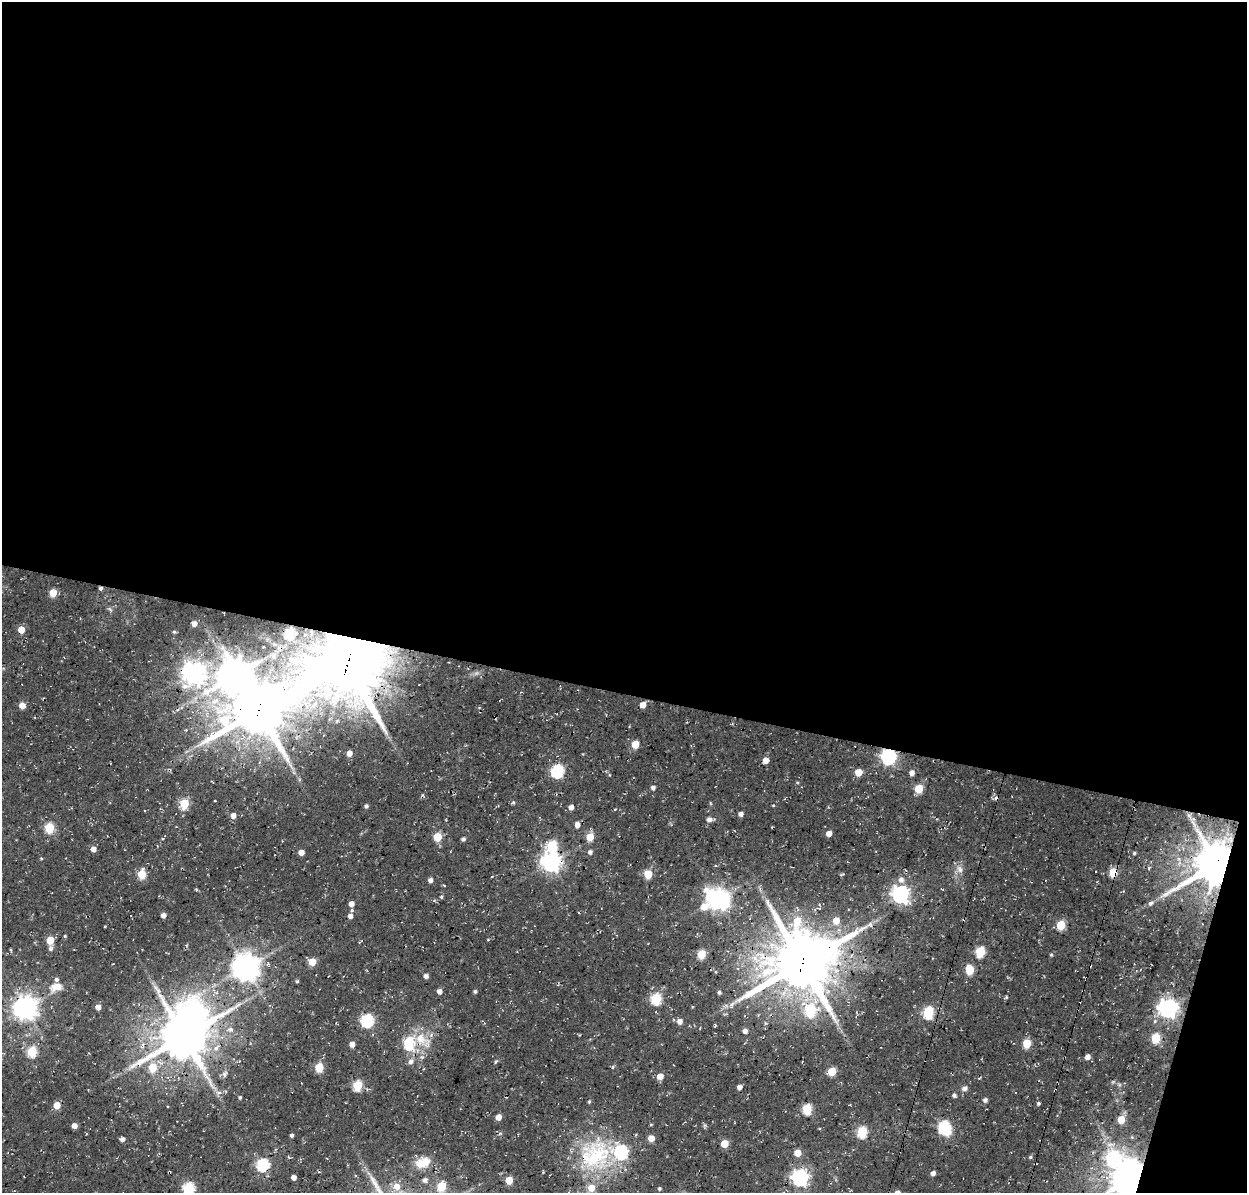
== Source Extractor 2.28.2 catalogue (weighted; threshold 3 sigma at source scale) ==
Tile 4 of 4 x 4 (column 4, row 1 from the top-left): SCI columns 3874-5118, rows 3892-5082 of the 5246 x 5340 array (HDU 1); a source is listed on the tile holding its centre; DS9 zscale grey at full resolution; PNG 1249 x 1195 px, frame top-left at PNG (2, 2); no overlay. Shown black and unused: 60% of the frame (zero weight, under 3 of 4 exposures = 8% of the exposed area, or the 3 px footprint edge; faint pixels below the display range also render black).
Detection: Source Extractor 2.28.2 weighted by HDU 2 'WHT'; one run over the whole footprint, this tile lists its part. Background 0.0296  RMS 0.0039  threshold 0.0174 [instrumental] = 3 sigma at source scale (4.5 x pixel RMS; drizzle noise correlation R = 1.50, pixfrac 1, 0.0396/0.0396 arcsec/px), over >= 5 px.
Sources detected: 152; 1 too faint to see at this stretch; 1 inside a brighter object's white glare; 2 cosmic-ray / hot-pixel residue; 1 long thin detection or spike segment (spike, bleed or trail) — not listed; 2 inside a brighter listed object's ellipse — not listed separately; the other 145 listed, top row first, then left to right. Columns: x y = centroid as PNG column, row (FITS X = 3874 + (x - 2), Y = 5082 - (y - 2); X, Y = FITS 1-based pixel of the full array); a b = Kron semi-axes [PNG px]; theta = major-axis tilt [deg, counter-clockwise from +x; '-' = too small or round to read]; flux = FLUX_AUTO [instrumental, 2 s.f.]
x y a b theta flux
100 588 4 4 - 0.84
53 593 5 5 - 8.1
194 623 5 4 - 2.7
21 630 5 5 - 5.2
174 632 6 4 -66 0.59
289 633 6 5 - 34
347 665 21 19 18 3100
194 672 9 8 - 240
233 676 11 10 - 830
22 705 6 5 - 3
643 705 5 5 - 3.7
258 710 19 15 29 2000
635 744 5 5 - 9.2
349 753 5 4 - 3.2
888 756 7 6 - 95
766 760 5 4 - 4
557 771 6 6 - 51
858 772 5 5 - 6.8
912 773 5 5 - 2
610 775 5 3 - 0.32
797 782 5 3 - 0.35
653 788 4 4 - 1.2
918 789 5 5 - 13
513 802 5 3 - 0.51
184 803 5 5 - 18
710 803 5 3 - 0.35
773 805 4 3 - 0.32
366 806 5 4 - 0.95
571 807 4 4 - 2.2
741 814 4 4 - 1.7
233 815 6 5 - 2.1
709 819 8 7 - 1.4
577 825 5 4 - 2.9
49 828 5 5 - 21
829 834 4 4 - 3.3
437 837 5 5 - 13
590 837 5 5 - 8.6
463 839 4 4 - 1.1
552 846 7 6 - 21
93 849 5 5 - 2.4
301 852 4 4 - 3.1
590 852 5 5 - 1.2
1134 853 5 4 - 0.47
551 862 7 7 - 200
1217 864 13 10 49 1600
1149 868 6 4 82 0.71
960 869 9 9 - 2.1
1113 872 5 5 - 13
142 874 5 5 - 14
648 874 5 5 - 13
430 880 4 4 - 1.6
901 880 7 7 - 1.9
900 894 7 7 - 140
441 897 5 4 - 0.57
717 899 8 7 - 270
1151 903 8 6 38 1.2
351 904 4 4 - 2.5
704 907 19 12 48 7.8
352 911 5 4 - 0.66
163 915 4 4 - 2.2
350 916 4 4 - 2
836 921 6 5 - 5
1061 925 5 5 - 15
105 926 2 2 - 0.32
65 936 4 4 - 0.38
50 940 5 5 - 11
51 949 6 6 - 0.91
11 950 4 2 - 0.46
980 952 6 5 - 24
701 954 5 5 - 15
1051 955 4 4 - 0.46
312 962 5 5 - 7.9
802 963 22 20 44 2400
245 967 8 8 - 490
969 970 7 5 -83 13
426 976 4 4 - 1.6
297 981 5 4 - 0.49
56 987 17 10 13 4.6
439 991 5 4 - 2.1
475 991 5 4 - 0.68
719 992 4 4 - 0.84
656 999 6 5 - 32
732 1005 10 4 64 1.3
98 1007 4 4 - 2.5
25 1008 8 8 - 340
1168 1008 7 7 - 200
810 1011 8 6 65 26
928 1012 6 5 - 34
367 1021 6 6 - 50
680 1021 5 5 - 2.6
1155 1021 6 5 - 0.75
230 1029 8 4 -18 1.1
745 1031 5 4 - 1.8
184 1036 21 14 63 1600
1155 1038 5 5 - 20
421 1039 21 16 -30 9.6
408 1043 7 6 - 29
1027 1043 5 5 - 15
352 1044 5 5 - 2.3
216 1048 9 6 55 1.7
32 1051 5 5 - 24
1087 1057 5 5 - 2.2
411 1062 7 6 - 1.4
152 1067 6 5 - 12
319 1067 5 5 - 14
613 1067 4 3 - 0.41
832 1071 5 5 - 14
224 1074 8 5 -72 0.94
660 1076 5 5 - 3.8
357 1085 6 5 - 23
739 1087 4 4 - 2.1
965 1088 8 6 26 1.3
954 1095 5 4 - 1
240 1097 4 3 - 0.53
985 1100 5 5 - 1.3
589 1102 5 3 - 0.5
1038 1103 4 4 - 0.61
57 1105 5 5 - 6.5
807 1109 6 5 - 24
498 1117 5 4 - 3.4
1121 1119 5 5 - 8
74 1126 4 4 - 2.8
943 1127 7 6 - 42
862 1132 6 5 - 29
291 1135 3 3 - 0.9
651 1138 5 5 - 4.9
122 1139 5 4 - 1.5
724 1144 5 5 - 9.2
621 1152 7 7 - 54
798 1153 5 5 - 5.5
595 1155 48 41 22 41
1030 1157 5 4 - 0.57
1113 1159 8 8 - 90
423 1162 17 11 20 7.6
263 1165 6 6 - 52
933 1173 5 4 - 1.7
294 1177 4 4 - 1.9
800 1178 7 6 - 120
1129 1179 11 9 60 1100
425 1180 6 5 - 1.3
509 1180 5 5 - 8.3
397 1186 7 7 - 3.7
441 1186 6 5 - 17
189 1188 6 5 - 36
659 1189 4 4 - 0.64
Overlapping masked pixels (flux is a lower limit): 11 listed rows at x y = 100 588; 347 665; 258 710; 888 756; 551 862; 1217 864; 1113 872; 802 963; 184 1036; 595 1155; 1129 1179
Isophote crosses this tile's border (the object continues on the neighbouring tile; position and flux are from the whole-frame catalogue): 2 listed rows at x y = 1129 1179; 189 1188